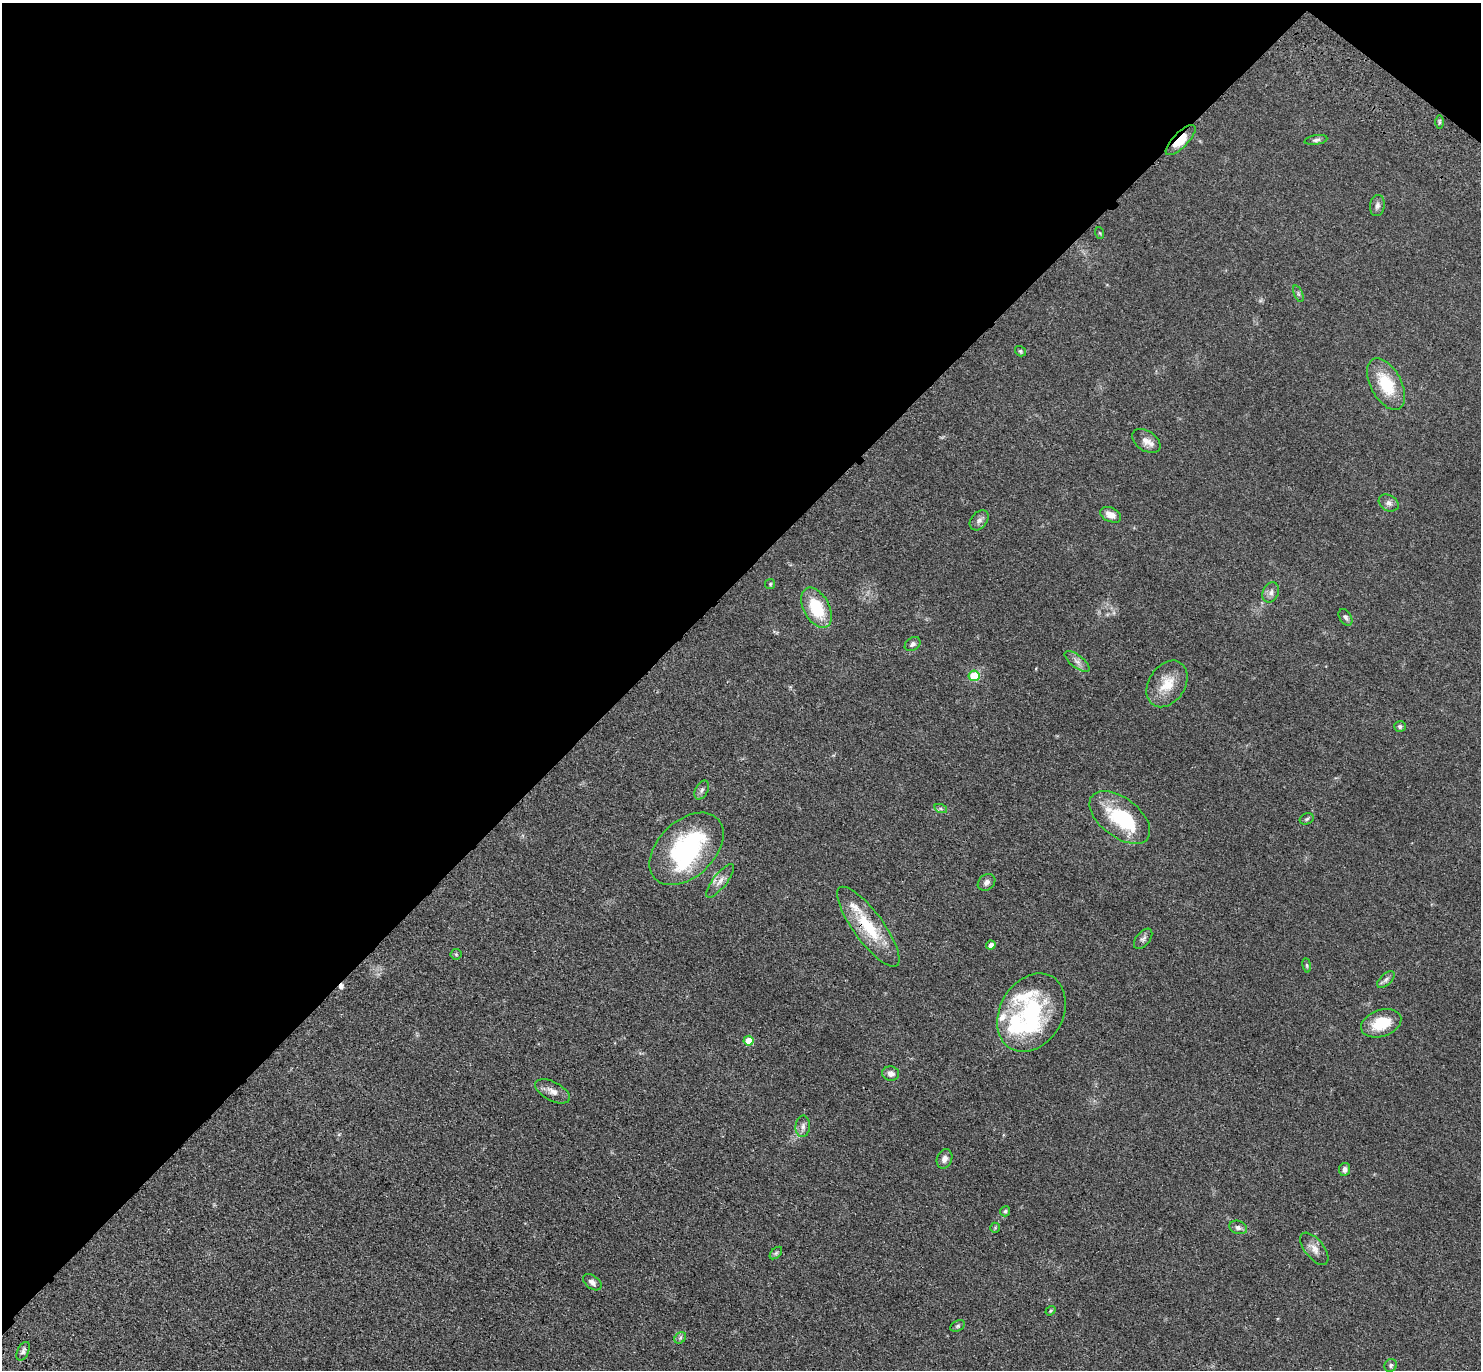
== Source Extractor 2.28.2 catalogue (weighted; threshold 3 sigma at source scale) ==
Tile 2 of 4 x 4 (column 2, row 1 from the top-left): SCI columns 1568-3046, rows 4354-5721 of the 6091 x 6109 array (HDU 1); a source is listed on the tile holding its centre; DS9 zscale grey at full resolution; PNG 1483 x 1372 px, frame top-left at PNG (2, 3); each listed source drawn as its Kron ellipse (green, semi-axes under 4 px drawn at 4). Shown black and unused: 43% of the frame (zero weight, under 3 of 4 exposures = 6% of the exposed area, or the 3 px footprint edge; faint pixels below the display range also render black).
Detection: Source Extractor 2.28.2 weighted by HDU 2 'WHT'; one run over the whole footprint, this tile lists its part. Background 0.0386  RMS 0.0045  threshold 0.0203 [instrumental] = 3 sigma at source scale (4.5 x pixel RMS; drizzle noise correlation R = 1.50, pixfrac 1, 0.05/0.05 arcsec/px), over >= 5 px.
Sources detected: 61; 3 inside a brighter object's white glare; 1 cosmic-ray / hot-pixel residue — neither listed nor drawn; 4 inside a brighter listed object's ellipse — not listed separately; the other 53 listed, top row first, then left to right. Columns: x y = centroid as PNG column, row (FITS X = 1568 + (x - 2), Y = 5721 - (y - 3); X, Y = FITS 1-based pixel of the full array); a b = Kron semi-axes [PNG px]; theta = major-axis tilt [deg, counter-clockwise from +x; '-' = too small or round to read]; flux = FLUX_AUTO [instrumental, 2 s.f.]
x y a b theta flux
1439 122 6 4 89 0.7
1181 140 20 7 45 8.3
1316 140 11 4 9 1.1
1377 206 10 7 81 1.6
1100 233 6 3 -70 0.46
1298 294 9 3 -69 0.68
1020 351 6 4 -34 0.71
1386 384 28 15 -62 17
1146 441 16 9 -34 3.5
1389 503 10 8 -30 1.8
1111 515 11 7 -25 3.3
979 520 11 8 49 2
770 584 5 5 - 0.55
1271 592 10 8 66 2
817 608 22 13 -62 17
1346 617 9 5 -58 1.1
913 644 8 6 35 1.3
1077 661 15 6 -38 2.3
974 676 5 5 - 14
1167 684 25 18 57 10
1400 726 6 5 - 0.89
702 790 10 6 61 1.4
941 809 6 4 -19 0.79
1120 817 35 19 -37 24
1307 819 7 5 23 0.82
686 849 43 28 43 54
720 881 20 7 52 3.1
987 882 10 7 41 1.8
868 927 48 15 -54 20
1143 939 12 6 51 1.5
991 945 4 4 - 2.5
456 954 5 5 - 0.62
1307 965 7 3 -81 0.54
1386 980 10 5 42 1.4
1031 1013 41 31 60 42
1381 1023 21 13 18 12
749 1041 5 5 - 9
891 1073 8 7 - 2.2
553 1091 19 9 -27 3.3
803 1126 11 7 86 1.9
944 1159 10 7 68 2.1
1344 1169 6 5 - 1.7
1005 1211 5 5 - 0.69
1238 1227 9 6 -19 1.5
995 1228 5 5 - 0.56
1314 1249 19 9 -51 3.6
776 1253 7 4 45 0.79
592 1282 10 6 -36 2
1051 1311 5 4 - 0.48
958 1326 8 5 27 0.81
680 1338 6 5 - 0.95
23 1351 10 5 64 1.4
1391 1365 7 6 - 0.84
Overlapping masked pixels (flux is a lower limit): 2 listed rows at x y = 1181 140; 868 927